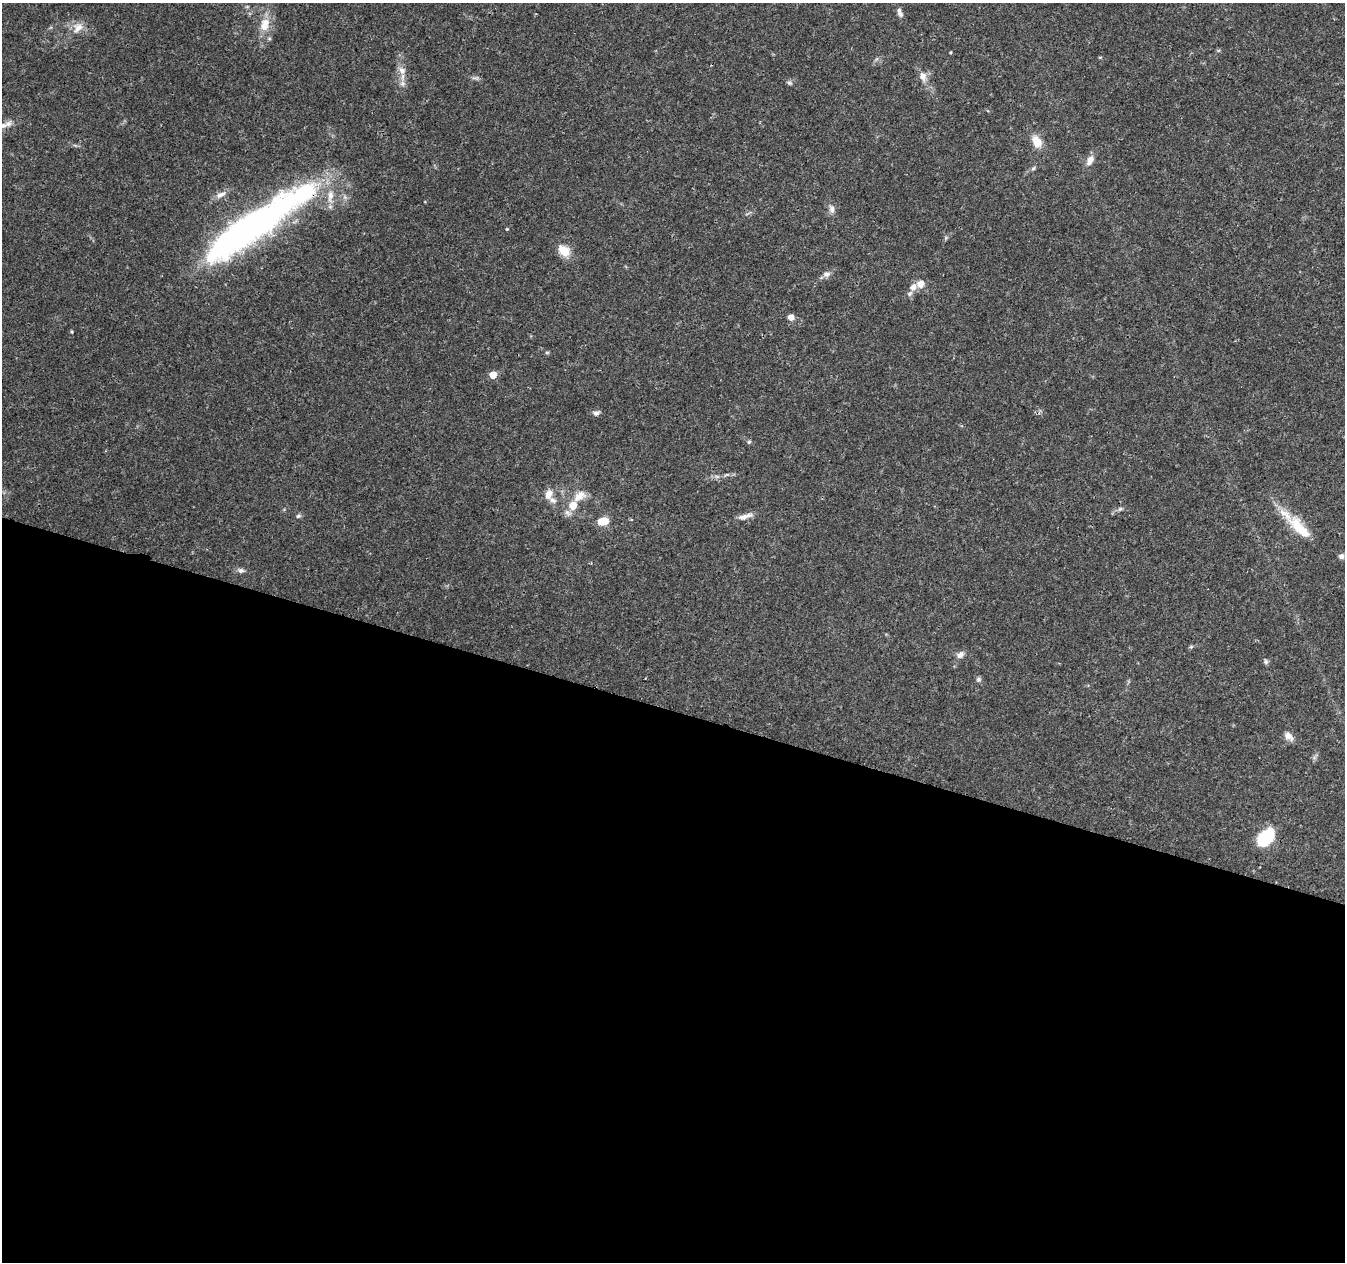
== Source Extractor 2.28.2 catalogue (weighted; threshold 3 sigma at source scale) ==
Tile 14 of 4 x 4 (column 2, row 4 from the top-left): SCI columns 1356-2698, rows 284-1543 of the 5390 x 5544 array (HDU 1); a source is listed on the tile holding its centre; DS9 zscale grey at full resolution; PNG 1347 x 1264 px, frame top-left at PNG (2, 3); no overlay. Shown black and unused: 44% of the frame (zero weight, under 3 of 4 exposures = <1% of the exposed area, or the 3 px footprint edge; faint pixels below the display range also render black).
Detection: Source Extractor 2.28.2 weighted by HDU 2 'WHT'; one run over the whole footprint, this tile lists its part. Background 0.0503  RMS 0.0025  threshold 0.0115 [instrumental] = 3 sigma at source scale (4.5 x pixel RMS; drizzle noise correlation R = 1.50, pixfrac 1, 0.0396/0.0396 arcsec/px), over >= 5 px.
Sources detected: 50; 1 inside a brighter object's white glare — not listed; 5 inside a brighter listed object's ellipse — not listed separately; the other 44 listed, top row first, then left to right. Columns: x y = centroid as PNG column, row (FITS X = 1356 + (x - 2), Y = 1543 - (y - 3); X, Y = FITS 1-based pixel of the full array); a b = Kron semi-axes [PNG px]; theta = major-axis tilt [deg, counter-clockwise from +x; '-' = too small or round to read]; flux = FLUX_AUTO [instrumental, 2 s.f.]
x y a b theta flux
900 14 9 7 -41 0.88
265 24 20 13 74 4.5
78 28 18 12 49 2.9
951 52 4 3 - 0.21
1100 57 5 3 - 0.23
402 70 12 9 -52 1.8
923 76 14 10 -69 2
475 78 13 3 -7 0.59
789 83 7 5 -20 0.51
3 125 12 8 14 1.5
1037 142 12 8 -63 4.6
1090 160 14 8 64 1.9
1033 168 7 5 32 0.46
221 194 16 7 25 1.8
832 209 12 7 -75 1.2
507 229 4 3 - 0.24
246 231 123 30 36 93
564 251 16 11 -42 3.8
826 274 9 8 - 1.1
920 284 8 8 - 2.2
910 294 8 6 40 0.72
791 317 6 6 - 1.8
72 332 5 3 - 0.24
547 353 6 4 0 0.32
493 375 5 5 - 5.5
596 413 10 6 13 0.89
749 442 6 5 - 0.41
717 476 7 4 18 0.56
548 494 14 9 76 2.1
579 496 18 11 38 3
573 505 7 7 - 3.9
1120 509 8 5 18 0.57
298 516 8 5 11 0.51
745 516 22 6 16 1.8
603 521 12 8 4 3.8
1299 528 41 14 -47 8.3
1341 556 6 6 - 0.9
241 570 10 6 -11 0.87
1191 647 5 5 - 0.34
960 655 11 8 34 1.3
1266 662 7 6 - 0.52
979 679 7 6 - 0.63
1289 736 13 8 -44 1.7
1266 837 21 13 48 12
Overlapping masked pixels (flux is a lower limit): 1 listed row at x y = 246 231
Isophote crosses this tile's border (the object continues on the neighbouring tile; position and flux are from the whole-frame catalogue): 1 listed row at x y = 3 125